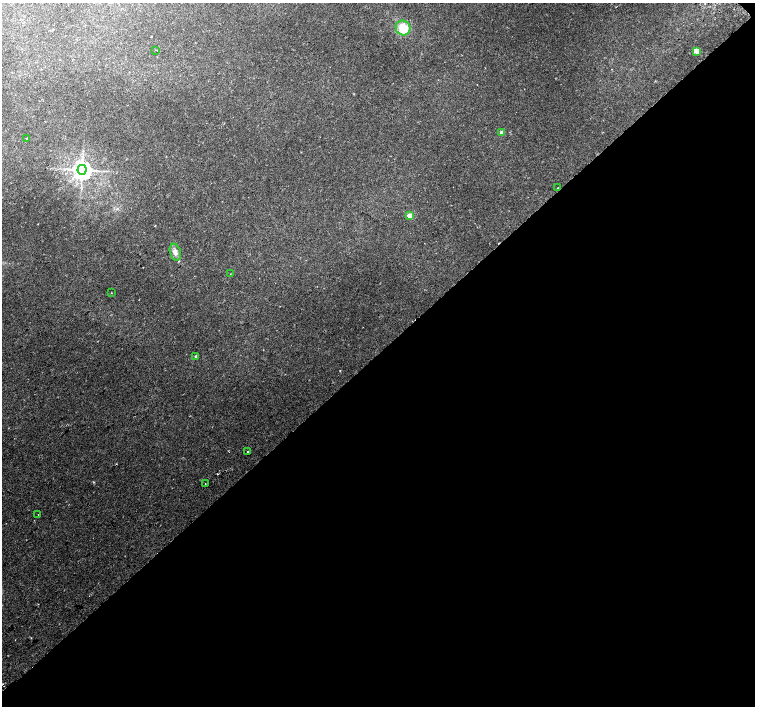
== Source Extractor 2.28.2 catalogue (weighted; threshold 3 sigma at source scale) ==
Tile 12 of 4 x 4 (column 4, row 3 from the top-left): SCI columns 4560-6065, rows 1605-3011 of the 6115 x 6087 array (HDU 1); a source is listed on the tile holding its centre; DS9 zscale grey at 2 x 2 block average (1 PNG px = mean of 2 x 2 image px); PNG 757 x 708 px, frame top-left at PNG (2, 3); each listed source drawn as its Kron ellipse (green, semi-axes under 4 px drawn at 4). Shown black and unused: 50% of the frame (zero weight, under 2 of 3 exposures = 3% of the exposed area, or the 3 px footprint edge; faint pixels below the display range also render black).
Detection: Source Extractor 2.28.2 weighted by HDU 2 'WHT'; one run over the whole footprint, this tile lists its part. Background 0.0423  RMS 0.0045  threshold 0.02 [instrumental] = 3 sigma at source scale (4.5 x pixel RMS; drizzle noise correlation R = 1.50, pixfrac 1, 0.0396/0.0396 arcsec/px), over >= 5 px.
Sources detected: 17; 2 cosmic-ray / hot-pixel residue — neither listed nor drawn; the other 15 listed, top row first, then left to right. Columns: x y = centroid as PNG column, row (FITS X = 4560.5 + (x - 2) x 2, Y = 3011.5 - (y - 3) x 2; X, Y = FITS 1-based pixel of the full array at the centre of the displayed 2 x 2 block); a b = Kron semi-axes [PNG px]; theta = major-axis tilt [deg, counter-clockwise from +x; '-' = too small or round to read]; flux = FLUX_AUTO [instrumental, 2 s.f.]
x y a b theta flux
403 28 7 7 - 20
156 50 2 2 - 0.46
697 51 3 3 - 21
502 133 3 3 - 6.4
27 138 2 2 - 0.52
82 170 4 4 - 680
557 188 2 2 - 0.64
409 216 3 3 - 8.9
175 252 9 5 -75 4.8
230 274 2 2 - 0.3
111 293 2 2 - 0.47
196 356 3 2 - 3.2
247 451 2 2 - 0.41
205 484 2 2 - 0.63
38 514 2 2 - 0.34
Diffuse or blended objects may show on this block-average render without a row.